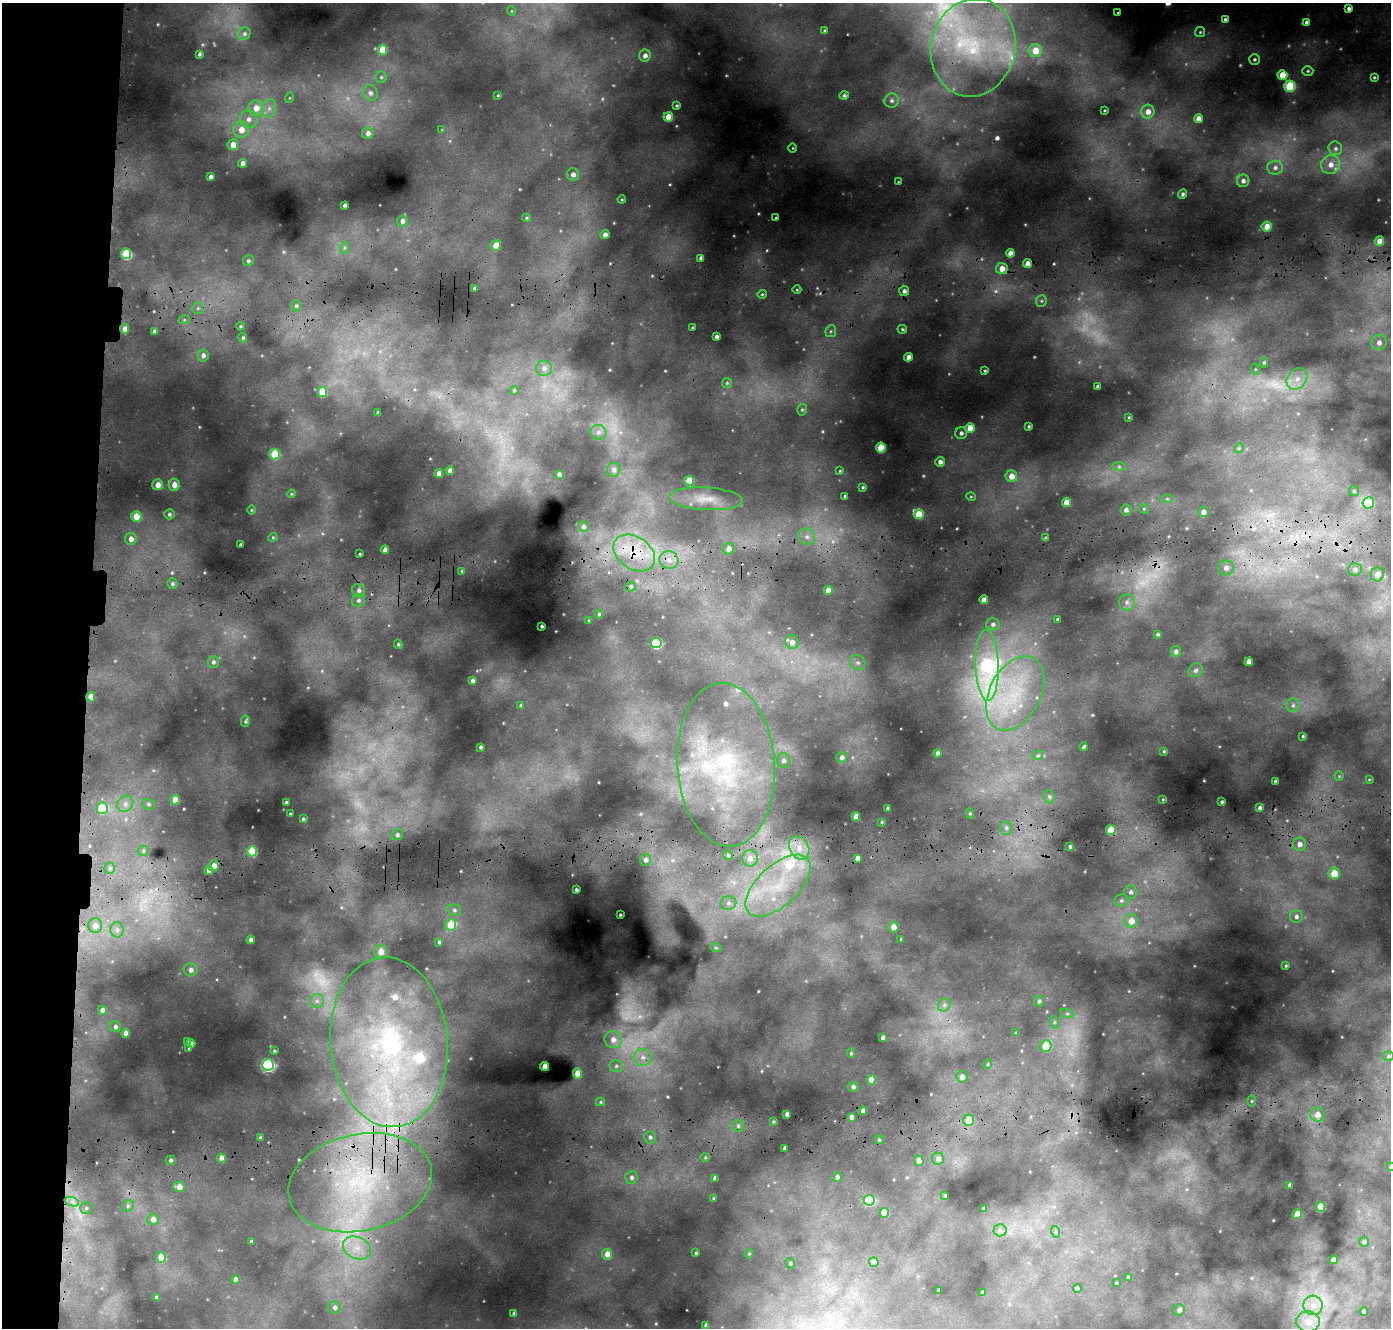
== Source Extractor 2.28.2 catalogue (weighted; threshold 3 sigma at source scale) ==
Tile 4 of 3 x 3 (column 1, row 2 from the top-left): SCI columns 38-1426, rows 1890-3215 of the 4235 x 5103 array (HDU 1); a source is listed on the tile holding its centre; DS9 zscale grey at full resolution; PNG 1393 x 1330 px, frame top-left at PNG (2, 3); each listed source drawn as its Kron ellipse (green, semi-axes under 4 px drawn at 4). Shown black and unused: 7% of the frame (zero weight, under 3 of 4 exposures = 24% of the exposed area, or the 3 px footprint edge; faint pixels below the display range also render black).
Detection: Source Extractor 2.28.2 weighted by HDU 2 'WHT'; one run over the whole footprint, this tile lists its part. Background 0.16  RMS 0.017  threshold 0.0772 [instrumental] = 3 sigma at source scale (4.5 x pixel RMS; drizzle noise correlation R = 1.50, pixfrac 1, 0.05/0.05 arcsec/px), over >= 5 px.
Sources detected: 354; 16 too faint to see at this stretch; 2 cosmic-ray / hot-pixel residue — neither listed nor drawn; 13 inside a brighter listed object's ellipse — not listed separately; the other 323 listed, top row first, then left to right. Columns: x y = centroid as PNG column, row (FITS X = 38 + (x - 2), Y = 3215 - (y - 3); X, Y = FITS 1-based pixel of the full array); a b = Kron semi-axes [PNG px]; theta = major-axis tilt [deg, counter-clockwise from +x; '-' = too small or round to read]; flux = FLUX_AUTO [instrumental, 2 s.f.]
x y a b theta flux
1349 9 3 3 - 4.6
511 11 5 3 - 1.3
1118 13 2 2 - 1.2
1225 20 4 3 - 4
1307 23 4 4 - 7.2
824 30 4 2 - 1.4
1200 32 5 5 - 2
244 34 6 6 - 4.2
973 48 49 42 77 240
382 50 5 4 - 34
1035 51 6 6 - 28
199 54 4 3 - 3.1
645 56 6 5 - 7.6
1254 59 5 5 - 3.1
1308 71 5 4 - 2.6
1282 75 5 5 - 28
381 77 5 5 - 3.1
1374 77 3 2 - 1.5
1290 86 5 5 - 96
370 93 8 7 - 7.5
498 95 3 2 - 1.4
844 95 5 4 - 3.7
289 98 5 3 - 1.6
892 101 7 7 - 5.2
676 106 3 3 - 2.3
256 108 8 7 - 20
269 108 9 7 74 9.5
1105 110 3 2 - 1.4
1148 112 7 6 - 11
668 117 5 4 - 37
249 119 9 8 - 11
1198 119 4 4 - 15
241 130 8 7 - 18
442 130 4 4 - 1.4
368 133 6 6 - 8.6
233 145 5 5 - 18
793 148 4 4 - 1.6
1335 148 7 6 - 5.2
243 163 4 4 - 10
1331 165 9 9 - 15
1275 168 8 7 - 7
573 175 6 6 - 8.8
210 177 4 4 - 5.5
1243 181 6 6 - 6.3
898 182 2 2 - 0.9
1183 194 5 4 - 2.8
622 199 4 4 - 1.7
344 205 3 3 - 3.2
526 218 4 4 - 1.9
776 218 3 2 - 1.5
402 221 5 5 - 6.5
1267 227 5 5 - 18
605 235 4 4 - 6.6
1379 241 5 4 - 14
496 245 5 5 - 15
344 248 6 4 71 2.5
1010 253 4 4 - 9.7
126 254 5 5 - 90
701 258 4 3 - 4.9
248 261 6 5 - 3
1027 264 4 4 - 14
1002 269 6 5 - 17
474 288 3 2 - 1.8
797 290 4 3 - 1.4
904 291 5 5 - 6
762 294 4 4 - 2
1041 301 6 5 - 3.2
296 306 5 5 - 2.9
198 308 6 5 - 3.7
184 320 6 4 19 2.3
240 326 4 3 - 2
692 328 3 2 - 1.4
125 329 4 4 - 12
902 329 5 4 - 2.3
154 331 4 3 - 4.2
831 331 6 5 - 3.2
717 337 4 3 - 4.6
243 338 5 4 - 2.8
1379 342 8 7 - 8.5
203 355 6 5 - 5.2
909 357 4 4 - 11
1264 362 5 4 - 2.7
544 368 8 7 - 8
1255 369 5 3 - 1.8
985 371 4 3 - 1.8
1297 379 12 9 49 19
727 383 5 5 - 2.2
1098 387 4 3 - 4.9
514 390 4 4 - 1.8
322 392 5 5 - 44
802 410 6 4 74 2.9
378 413 4 4 - 5.4
1129 417 3 2 - 1.3
1029 426 3 2 - 2.2
970 428 5 4 - 21
598 432 8 7 - 7.2
961 433 6 6 - 4.7
881 448 5 4 - 54
1239 448 5 4 - 2.2
275 454 5 5 - 59
940 462 5 5 - 6.3
1119 467 7 4 -1 3.5
614 470 7 6 - 6.5
450 471 4 4 - 8.8
840 471 4 4 - 1.5
439 473 4 4 - 12
559 474 4 4 - 5.4
1011 476 6 6 - 17
689 480 5 5 - 41
158 485 5 5 - 12
174 485 6 5 - 13
863 487 4 3 - 2.2
1354 491 5 5 - 2.3
291 494 4 3 - 1.5
845 497 3 3 - 4.2
971 497 5 3 - 1.5
706 499 37 11 -3 33
1167 499 6 4 -1 2.6
1066 502 4 4 - 19
1368 503 6 6 - 54
1144 509 5 4 - 2.2
251 510 4 3 - 1.3
1126 510 5 5 - 5.8
1203 512 5 5 - 7.2
169 514 5 5 - 3.3
918 514 5 5 - 37
136 517 5 5 - 30
583 527 5 5 - 3.9
273 537 4 4 - 1.8
807 537 9 7 -43 8.4
1046 538 3 3 - 2.9
131 539 6 6 - 10
240 544 3 3 - 2
729 549 6 5 - 12
385 550 4 4 - 9.5
634 553 23 16 -34 59
360 554 3 3 - 1.8
669 560 9 9 - 14
1226 568 7 7 - 9.2
1355 570 7 6 - 5.4
462 571 4 3 - 1.9
1377 574 7 6 - 12
172 584 5 5 - 3.2
631 586 5 5 - 3.1
359 590 6 6 - 6.3
828 590 4 4 - 15
358 600 6 6 - 4.9
984 600 4 4 - 14
1127 602 8 8 - 7.6
599 614 4 4 - 2.6
589 620 4 3 - 1.4
1057 620 3 3 - 2.7
993 624 7 6 - 5.1
542 626 3 3 - 2.6
1157 634 3 3 - 2.5
792 642 7 6 - 11
656 643 5 5 - 130
398 644 5 4 - 2.4
1176 651 5 5 - 5.7
213 662 6 5 - 4.3
1249 662 4 4 - 16
858 663 8 7 - 6.1
987 665 35 11 -88 300
1196 670 7 6 - 4.8
472 681 3 3 - 4.5
1015 693 40 25 62 130
91 697 4 4 - 16
1293 705 6 6 - 4.9
521 706 4 3 - 3.2
245 721 6 4 80 2.3
1303 736 3 3 - 1.7
480 747 3 3 - 2.6
1083 747 4 2 - 2.1
1164 751 3 2 - 1.6
938 753 4 4 - 5.7
1038 755 5 4 - 2.3
842 757 5 5 - 6.4
784 760 7 6 - 7.1
726 765 82 49 -86 350
1339 776 4 4 - 1.9
1369 779 4 2 - 1.3
1275 781 3 3 - 1.7
1049 797 7 5 -69 3.4
175 800 5 4 - 27
1163 800 3 2 - 1.2
1222 802 3 3 - 2.5
286 803 4 3 - 4
125 804 8 7 - 8.5
148 804 7 5 -14 3.6
102 808 6 5 - 58
887 808 3 2 - 1.9
1260 808 3 3 - 4
970 813 5 4 - 2.6
290 814 3 2 - 1.4
856 816 4 4 - 16
303 819 3 3 - 2.4
882 822 3 3 - 1.7
1006 828 7 6 - 5.7
1111 830 5 5 - 47
397 835 6 5 - 4.3
1300 844 6 6 - 10
1070 847 3 3 - 3.4
799 848 12 9 -59 23
143 851 5 5 - 3.2
252 851 5 5 - 65
728 855 5 4 - 2.4
750 858 8 7 - 12
857 858 4 4 - 8.2
646 860 6 5 - 5.8
214 866 5 5 - 13
110 868 5 5 - 3.1
209 870 4 4 - 17
1334 873 6 5 - 33
778 886 40 20 42 120
576 890 3 3 - 3.3
1131 892 7 6 - 5.3
1121 900 7 6 - 4.3
728 903 8 7 - 6.4
454 910 7 5 -14 4.1
620 915 3 2 - 1.7
1296 917 6 6 - 6.1
1131 921 7 6 - 17
451 925 5 5 - 43
95 926 7 7 - 10
893 927 5 5 - 14
117 930 8 6 -89 6.3
901 939 3 3 - 1.9
251 940 4 4 - 8.4
439 942 4 3 - 2.8
716 948 5 3 - 1.6
381 952 7 6 - 17
1286 966 3 2 - 1.7
191 970 7 6 - 7.6
317 1001 7 7 - 7.2
1039 1001 5 5 - 3.4
944 1005 7 6 - 4.9
102 1010 4 4 - 10
1067 1014 7 4 -19 2.9
1054 1022 6 4 -72 2.9
115 1027 6 5 - 4.2
126 1033 4 4 - 13
1016 1033 4 4 - 1.9
883 1038 4 4 - 7.5
613 1040 9 8 - 14
187 1041 3 3 - 3
389 1042 85 58 -85 540
191 1043 4 3 - 5.4
1046 1046 6 5 - 38
189 1048 3 2 - 1.7
274 1051 3 3 - 2.1
851 1053 5 4 - 2.3
1388 1056 6 5 - 2.8
643 1057 9 8 - 12
988 1064 5 3 - 1.5
268 1065 6 6 - 270
545 1066 4 4 - 24
616 1066 7 5 1 4.3
577 1073 5 4 - 14
962 1077 6 5 - 8
871 1080 5 4 - 24
853 1087 5 5 - 4.6
1252 1101 5 3 - 1.9
600 1102 4 4 - 2.1
863 1111 4 4 - 10
787 1114 4 4 - 8.6
1317 1115 7 7 - 13
851 1117 4 4 - 7.9
969 1120 6 5 - 24
773 1121 3 3 - 1.8
738 1126 6 6 - 3.5
650 1137 6 6 - 4.6
260 1138 3 3 - 2.7
879 1140 5 4 - 2.2
785 1148 3 3 - 4.2
705 1157 5 3 - 1.7
221 1158 4 4 - 16
938 1159 6 6 - 7.6
171 1160 5 4 - 4
919 1161 5 4 - 7.7
1390 1167 3 3 - 1.5
837 1177 5 5 - 5.8
631 1178 6 6 - 5.9
715 1178 4 4 - 9.6
360 1183 73 48 12 360
1290 1185 3 3 - 4.6
179 1187 6 5 - 15
945 1196 3 3 - 2
713 1198 3 3 - 2.1
869 1200 5 5 - 110
72 1202 7 4 -19 6
128 1206 6 5 - 3.7
1321 1207 5 4 - 51
86 1208 5 5 - 3.4
983 1208 2 2 - 0.94
884 1213 5 4 - 28
1297 1214 5 4 - 16
153 1219 6 6 - 9.3
1000 1230 6 6 - 4.8
1056 1232 6 4 -71 2.5
251 1242 3 3 - 3.5
1364 1242 5 5 - 2.8
357 1248 15 10 -26 27
696 1253 3 3 - 2
607 1254 5 5 - 16
749 1254 5 4 - 2
161 1257 5 5 - 28
1333 1260 4 4 - 13
874 1262 5 5 - 18
790 1263 5 4 - 3
1128 1277 4 4 - 5.8
235 1280 4 4 - 8.7
1116 1283 3 2 - 1.6
1077 1289 4 4 - 3.6
938 1290 3 2 - 1.6
983 1293 4 4 - 6.6
156 1298 4 3 - 4.7
1313 1305 10 9 - 19
334 1307 6 6 - 5.3
1179 1310 6 5 - 5.1
1364 1312 4 4 - 6.9
514 1313 3 3 - 2.4
1308 1322 11 10 - 25
706 1325 4 3 - 5.7
Overlapping masked pixels (flux is a lower limit): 6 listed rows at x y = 125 329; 634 553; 91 697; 1111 830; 389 1042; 360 1183
Isophote crosses this tile's border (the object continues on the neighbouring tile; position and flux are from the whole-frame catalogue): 1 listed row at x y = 1390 1167